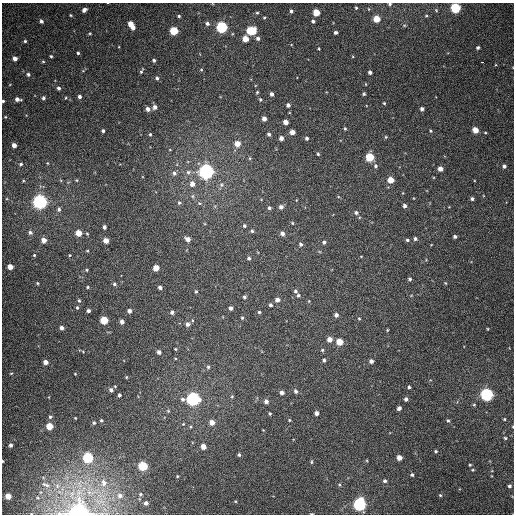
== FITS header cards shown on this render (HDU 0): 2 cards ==
NAXIS1  =                  512
NAXIS2  =                  512

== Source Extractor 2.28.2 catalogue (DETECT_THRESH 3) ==
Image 512 x 512 px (HDU 0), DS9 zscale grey, 1 PNG px = 1 image px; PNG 516 x 516 px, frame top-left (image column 1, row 512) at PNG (2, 3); no overlay
Background 379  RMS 9.5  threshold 28.5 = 3 sigma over >= 5 px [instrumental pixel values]
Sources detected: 218; all 218 listed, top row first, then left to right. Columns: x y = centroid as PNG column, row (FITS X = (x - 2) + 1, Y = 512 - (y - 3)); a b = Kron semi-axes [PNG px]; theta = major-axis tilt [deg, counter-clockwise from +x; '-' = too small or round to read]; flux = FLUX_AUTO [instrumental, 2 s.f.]
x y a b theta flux
390 4 4 3 - 900
356 8 5 4 - 700
455 8 5 5 - 56000
84 10 5 4 - 2300
436 10 5 4 - 640
291 11 4 3 - 1400
316 12 5 4 - 13000
257 13 4 4 - 730
71 15 4 3 - 610
179 16 4 4 - 860
426 16 5 3 - 680
264 18 3 3 - 610
377 19 5 4 - 14000
41 21 4 4 - 1600
313 21 4 3 - 1500
131 24 5 4 - 7100
207 24 5 4 - 1700
404 25 5 3 - 650
133 27 4 4 - 3200
222 27 5 5 - 94000
251 30 7 5 -1 36000
174 31 5 5 - 27000
335 32 3 3 - 1500
90 33 4 3 - 570
258 38 5 4 - 1900
245 39 5 4 - 9000
25 41 4 4 - 900
478 47 3 3 - 1200
319 49 3 2 - 590
78 53 3 3 - 1000
51 56 3 3 - 810
15 58 4 4 - 3700
154 60 3 3 - 1000
43 61 4 4 - 750
482 62 3 2 - 4200
201 70 5 4 - 680
141 71 7 3 64 940
370 72 4 4 - 1900
28 74 5 5 - 1400
157 78 5 4 - 1300
366 84 4 3 - 430
58 88 4 4 - 1800
257 92 4 4 - 710
272 94 4 4 - 2100
364 94 3 3 - 950
79 96 4 4 - 1800
43 98 4 4 - 1400
65 98 4 3 - 530
17 99 7 4 -10 2900
260 99 4 4 - 860
3 101 3 3 - 880
384 103 4 4 - 690
288 105 4 4 - 2000
155 107 5 5 - 2500
148 109 4 4 - 3100
422 109 4 4 - 1900
5 117 4 4 - 560
264 119 4 4 - 3500
285 122 4 4 - 5100
345 129 5 4 - 800
475 130 5 4 - 7900
103 131 4 3 - 1200
430 131 4 4 - 760
292 132 4 4 - 5000
150 134 4 3 - 830
269 134 4 4 - 1500
386 137 4 4 - 740
281 138 4 4 - 3000
307 138 4 4 - 1400
237 144 5 5 - 7300
14 145 4 4 - 3500
170 150 4 2 - 410
318 154 4 3 - 860
370 157 5 5 - 30000
250 158 5 3 - 700
47 163 4 3 - 520
21 164 4 3 - 960
375 166 6 5 - 1700
504 166 4 3 - 1800
440 169 4 4 - 4400
188 172 7 6 - 2200
206 172 6 6 - 310000
174 173 7 6 - 2000
77 180 5 3 - 600
391 180 5 4 - 11000
23 181 5 3 - 580
192 184 5 5 - 4400
221 185 7 7 - 2000
192 196 6 5 - 1100
472 199 4 3 - 1500
40 202 6 5 - 260000
179 203 6 5 - 1100
199 203 6 4 -12 1100
405 206 5 4 - 2000
281 207 4 4 - 2600
269 208 4 4 - 1300
59 209 6 5 - 1600
356 212 5 4 - 1500
292 223 4 3 - 670
244 226 4 4 - 1100
104 227 4 3 - 1900
252 231 4 4 - 1200
30 232 6 5 - 1900
78 233 4 4 - 9700
282 233 5 4 - 2600
455 237 4 3 - 1400
188 239 5 4 - 3400
415 239 5 4 - 1600
44 240 5 5 - 5200
407 240 5 4 - 1100
106 241 4 4 - 6600
324 242 4 4 - 1300
301 244 4 4 - 1500
87 251 4 3 - 550
34 255 4 4 - 800
69 255 4 3 - 550
249 258 4 4 - 1200
10 267 4 4 - 6900
156 268 4 4 - 9600
87 270 4 3 - 690
410 279 4 4 - 1200
38 283 4 4 - 760
445 283 4 4 - 610
114 284 4 3 - 1100
88 287 4 3 - 740
160 287 4 3 - 1800
295 291 5 5 - 1400
196 292 4 3 - 810
298 295 5 5 - 1100
244 297 4 4 - 1200
277 300 5 4 - 3300
79 301 6 4 -72 1100
271 305 4 4 - 1300
77 307 5 4 - 940
231 308 4 4 - 2100
88 311 4 3 - 1500
129 311 4 4 - 2200
172 312 4 4 - 1800
259 312 4 3 - 880
336 315 4 4 - 2400
242 318 4 4 - 820
359 318 4 3 - 560
104 320 5 5 - 22000
192 320 4 2 - 490
122 322 4 4 - 2600
188 324 5 4 - 2400
62 328 4 4 - 2800
488 329 4 2 - 500
387 330 3 3 - 580
330 339 4 4 - 5200
339 342 5 4 - 14000
175 349 3 2 - 490
322 350 5 4 - 910
159 352 4 4 - 2500
324 360 4 4 - 1300
371 361 4 4 - 2300
45 362 4 4 - 3900
208 367 5 4 - 880
11 373 5 3 - 610
75 374 3 2 - 420
126 377 4 3 - 480
409 387 5 3 - 960
111 390 5 4 - 1900
296 391 5 4 - 1700
282 393 4 4 - 3000
487 394 5 5 - 150000
119 395 3 3 - 1300
232 396 5 4 - 620
193 399 6 5 - 200000
406 399 4 4 - 1800
266 401 5 4 - 2500
474 405 4 4 - 670
399 408 4 4 - 2800
168 411 5 4 - 670
270 413 3 3 - 830
317 413 4 4 - 2500
50 417 5 4 - 1100
75 418 3 2 - 430
504 419 3 3 - 590
101 420 3 3 - 730
289 420 3 3 - 590
448 421 5 4 - 1100
94 423 4 3 - 810
212 423 4 4 - 5200
183 424 4 3 - 440
49 426 5 5 - 12000
513 427 3 2 - 440
505 438 4 3 - 680
11 445 4 3 - 1900
203 447 4 4 - 5300
436 451 4 4 - 980
239 455 4 3 - 1000
88 458 5 5 - 64000
399 458 4 4 - 5700
2 461 3 2 - 620
311 462 5 3 - 750
470 465 3 3 - 650
143 466 5 5 - 40000
473 470 4 3 - 600
412 475 5 4 - 1200
177 476 3 3 - 500
385 481 6 5 - 1400
104 483 12 10 83 6700
46 485 15 6 -17 3500
339 485 5 5 - 810
57 486 9 7 78 3500
509 486 4 3 - 1100
91 492 23 12 3 18000
140 494 5 4 - 880
440 495 5 5 - 910
8 496 4 4 - 6700
120 496 8 7 - 3800
38 498 5 3 - 680
235 501 4 3 - 540
146 503 4 4 - 2100
360 504 6 5 - 140000
79 513 8 7 - 600000
311 514 4 2 - 590
At the frame edge (FLAGS 8, measured only in part): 7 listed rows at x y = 390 4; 455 8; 3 101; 513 427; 2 461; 79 513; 311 514